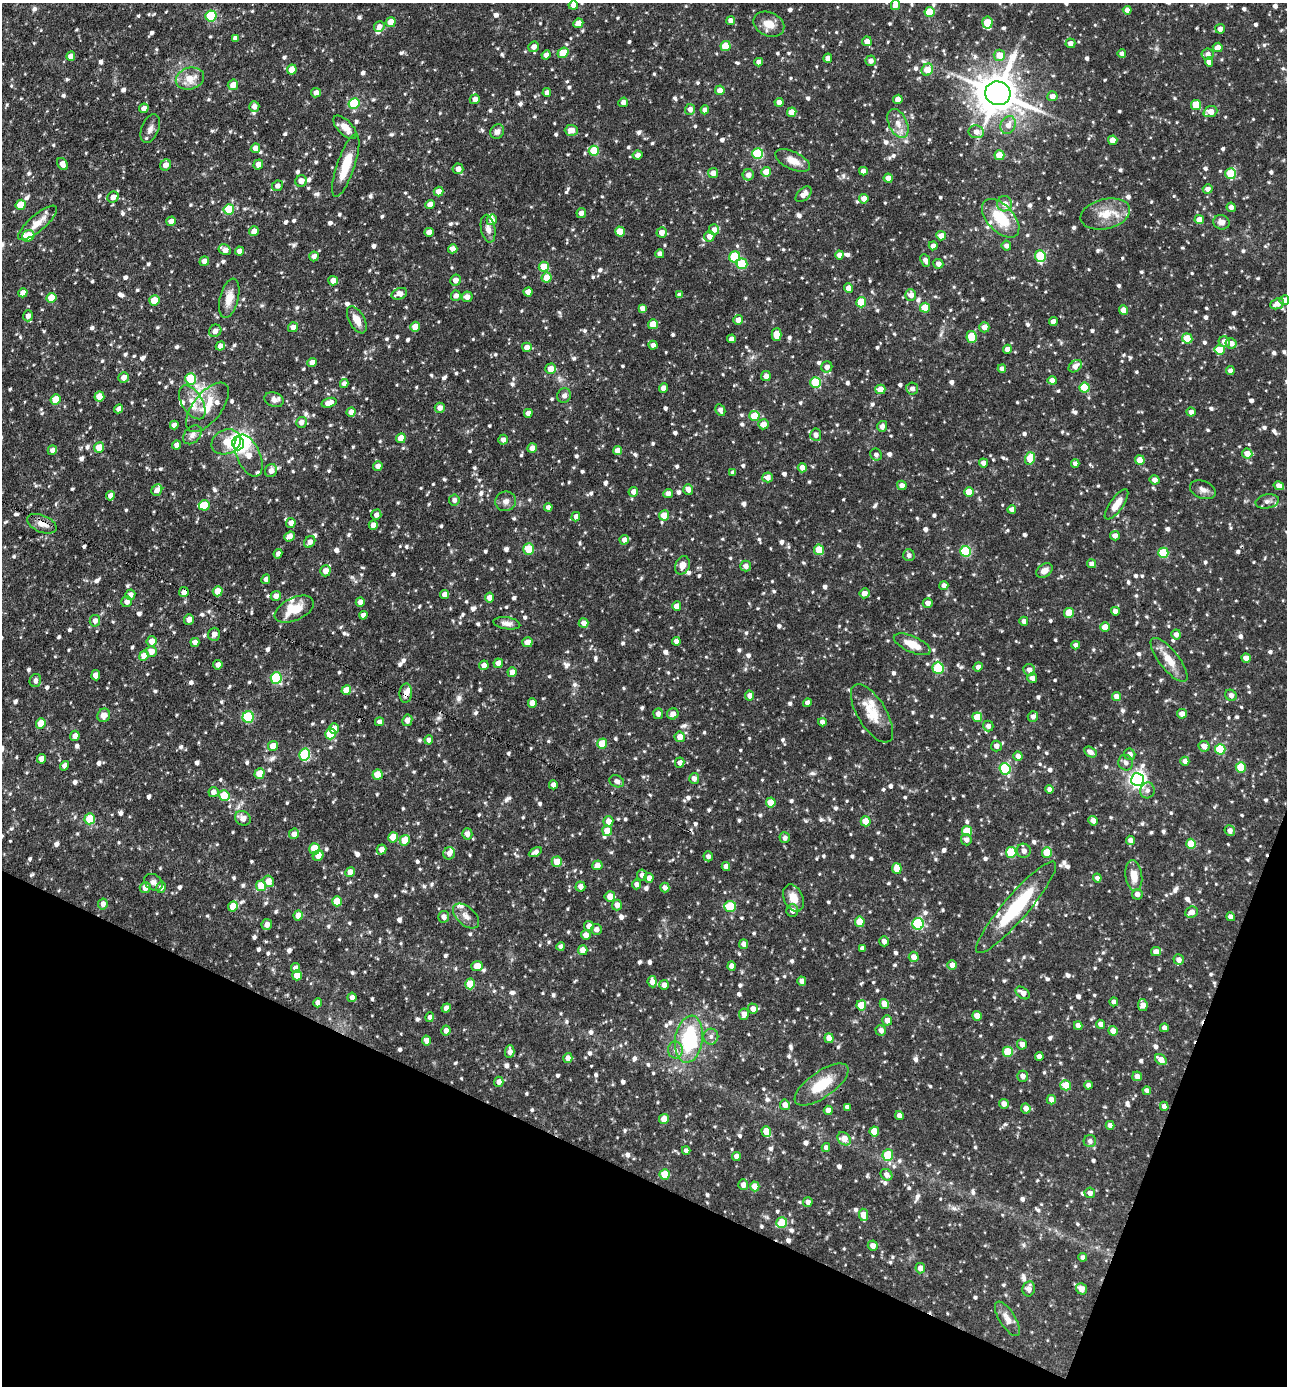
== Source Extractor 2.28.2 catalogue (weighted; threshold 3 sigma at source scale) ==
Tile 15 of 4 x 4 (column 3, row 4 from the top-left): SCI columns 2845-4129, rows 1-1384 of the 5555 x 5535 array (HDU 1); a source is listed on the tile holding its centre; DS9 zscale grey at full resolution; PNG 1289 x 1388 px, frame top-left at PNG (2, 3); each listed source drawn as its Kron ellipse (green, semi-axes under 4 px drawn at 4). Shown black and unused: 19% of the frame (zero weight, under 3 of 4 exposures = <1% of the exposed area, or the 3 px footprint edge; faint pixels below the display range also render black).
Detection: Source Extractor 2.28.2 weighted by HDU 2 'WHT'; one run over the whole footprint, this tile lists its part. Background 0.0918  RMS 0.0046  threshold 0.0206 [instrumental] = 3 sigma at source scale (4.5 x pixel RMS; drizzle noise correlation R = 1.50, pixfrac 1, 0.05/0.05 arcsec/px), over >= 5 px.
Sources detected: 1274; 1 inside a brighter object's white glare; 5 cosmic-ray / hot-pixel residue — neither listed nor drawn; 24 inside a brighter listed object's ellipse — not listed separately; of the other 1244, all 500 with FLUX_AUTO >= 1.83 (the completeness limit of this list) listed and drawn (744 fainter detections not listed), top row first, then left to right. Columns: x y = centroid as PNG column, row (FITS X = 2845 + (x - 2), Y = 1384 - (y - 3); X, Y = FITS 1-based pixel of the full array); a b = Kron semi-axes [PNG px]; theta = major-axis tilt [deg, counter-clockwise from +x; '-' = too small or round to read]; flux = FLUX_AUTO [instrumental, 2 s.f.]
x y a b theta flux
573 5 5 4 - 2.7
895 5 5 4 - 4.2
1127 10 4 4 - 2.6
929 12 5 5 - 15
211 16 5 5 - 32
731 20 4 4 - 2.4
391 22 5 5 - 6.6
987 22 6 5 - 12
578 23 5 4 - 3.5
769 24 16 11 -24 5.9
379 27 5 5 - 2.9
1220 29 5 5 - 2.2
235 38 4 4 - 1.9
867 41 5 5 - 3.4
1070 43 5 5 - 2.6
725 46 5 5 - 13
534 47 5 5 - 2.9
1218 47 5 4 - 2.8
563 53 6 5 - 11
1122 54 4 4 - 1.9
1208 54 6 6 - 2.5
546 55 4 4 - 2.7
999 55 6 5 - 6.7
71 56 5 4 - 3.2
828 58 5 4 - 2.9
870 61 5 5 - 2.4
759 62 4 4 - 2.7
1209 62 5 4 - 3.1
292 70 5 4 - 7.4
927 70 6 5 - 9.5
190 78 14 11 15 7.1
233 85 5 5 - 4.3
720 90 5 4 - 3.5
316 93 5 4 - 2.9
547 93 4 4 - 2.5
998 93 13 11 -14 1500
1052 96 5 5 - 2.8
475 99 5 4 - 3.1
898 99 5 4 - 5.3
623 102 5 4 - 2.5
779 102 4 4 - 3.2
354 103 5 5 - 25
1196 105 5 5 - 8.9
254 106 5 5 - 2.7
144 108 5 4 - 2.7
690 109 5 5 - 2.8
705 110 4 4 - 3.1
792 112 5 4 - 6
1210 112 7 5 21 5.2
898 123 15 9 -65 4.6
1008 125 9 7 63 3.2
345 127 15 7 -45 4.6
150 129 15 8 68 2.6
571 130 6 5 - 3.9
497 131 8 6 51 2.5
976 132 7 6 - 3.6
1113 140 5 4 - 6.5
255 148 5 4 - 4.2
594 151 5 5 - 16
758 154 5 5 - 36
637 155 5 4 - 2.6
999 155 5 5 - 10
793 161 19 8 -25 5.5
62 164 6 4 -55 3.9
165 165 6 5 - 3.3
258 165 5 4 - 3.4
346 165 33 9 71 12
458 169 5 5 - 3.2
863 171 4 4 - 3
766 172 5 5 - 5.8
713 173 5 5 - 3.5
1231 174 5 5 - 20
748 175 6 5 - 3
888 178 4 4 - 4.1
301 181 6 5 - 3.7
277 186 5 5 - 2.4
1208 189 5 4 - 2.8
439 192 5 4 - 3.4
804 194 10 6 44 3.7
113 197 6 5 - 3.2
864 199 5 4 - 3.1
430 204 5 4 - 3.4
1004 204 7 7 - 4.1
21 205 5 5 - 12
1231 207 5 4 - 2
229 209 5 5 - 17
581 213 5 4 - 2.5
1105 214 25 15 13 10
1001 218 23 13 -47 17
492 220 5 5 - 3.2
1199 220 4 4 - 5
171 221 5 4 - 2.7
1221 222 8 7 - 2.8
38 223 24 8 41 6.5
488 229 14 7 -79 2.7
714 230 5 5 - 3
254 231 5 4 - 4.1
429 232 4 4 - 3.4
620 232 5 5 - 6.7
662 232 5 5 - 3.6
28 236 6 5 - 14
709 236 5 5 - 3.5
941 236 5 4 - 3.8
933 246 4 4 - 2.8
1006 246 5 4 - 1.9
453 249 5 4 - 2.9
225 250 6 5 - 3.9
239 251 4 4 - 2.4
660 254 4 4 - 2.4
839 255 4 4 - 2.7
314 256 5 4 - 2.7
1040 256 6 5 - 21
735 257 5 5 - 25
925 260 6 4 -67 1.9
204 261 5 4 - 3.3
742 264 5 5 - 20
938 264 5 5 - 2.6
544 267 5 5 - 9.4
547 278 5 5 - 8.1
456 280 5 5 - 2.4
333 281 5 4 - 3.3
848 288 4 4 - 3.5
528 292 4 4 - 3.6
23 293 5 4 - 3.2
399 294 8 5 21 3.6
679 295 4 4 - 1.9
911 295 6 5 - 3.2
456 296 5 5 - 2.3
467 297 5 5 - 2.9
51 298 5 4 - 10
229 298 20 9 76 6.2
154 300 5 5 - 8.6
1284 300 5 4 - 3.5
861 302 5 5 - 16
1277 304 7 5 24 3.9
642 308 4 4 - 2.7
925 308 5 5 - 11
1124 310 4 4 - 5.4
28 316 5 5 - 2.1
357 320 15 7 -61 4.9
738 320 5 5 - 2.9
1053 321 4 4 - 2.8
653 324 5 5 - 8.2
293 327 5 5 - 2.7
415 327 5 4 - 5.1
984 327 5 5 - 3.8
215 331 6 6 - 3
777 335 6 5 - 8.6
972 337 6 5 - 16
1187 338 5 5 - 11
732 339 4 4 - 2.6
1224 342 6 5 - 3.6
1231 343 5 5 - 3
653 345 4 4 - 2.2
220 346 5 4 - 3.4
527 347 5 4 - 3.7
1007 349 4 4 - 2.9
1220 350 5 5 - 9.1
312 363 5 4 - 4
1075 366 7 5 40 3.5
827 367 5 5 - 2.6
551 369 5 5 - 5
1002 369 4 4 - 2.5
1230 371 4 4 - 2.5
766 376 5 4 - 2.8
124 378 5 5 - 2.9
190 379 5 5 - 21
1052 380 4 4 - 3.4
816 382 5 5 - 21
344 384 4 4 - 2.5
663 388 5 4 - 3.6
912 388 6 6 - 1.9
1085 388 5 5 - 18
880 389 5 5 - 6.4
564 395 7 6 - 2.1
99 397 5 5 - 6.9
56 399 5 5 - 8.5
274 400 10 7 -20 2
192 402 19 10 -58 6.4
329 403 7 4 17 5.3
207 407 29 14 51 10
440 408 5 5 - 2.8
119 409 5 4 - 2.8
720 410 6 5 - 2
351 412 5 4 - 3.8
1191 412 4 4 - 2.4
528 413 4 4 - 2.6
754 416 5 5 - 15
301 422 5 5 - 2.5
763 424 5 5 - 4.4
174 425 4 4 - 2.6
882 426 5 5 - 2.4
192 435 11 7 46 2.4
816 435 6 5 - 1.9
401 438 5 4 - 6.4
503 440 5 4 - 2.4
226 442 15 12 26 7.4
238 443 7 6 - 210
176 445 4 4 - 2.4
99 447 5 5 - 6.1
532 448 5 4 - 3.2
52 450 5 4 - 2.6
618 451 4 4 - 4.8
1247 453 5 5 - 5.1
249 455 22 11 -66 7
876 455 6 5 - 1.8
1030 458 6 5 - 12
1140 460 5 5 - 7.4
983 463 4 4 - 2.3
1075 463 4 4 - 2.2
378 466 5 4 - 2.5
802 468 4 4 - 3.5
271 470 6 6 - 3.1
733 472 4 4 - 1.8
768 477 5 5 - 2.8
1154 480 5 4 - 2.4
902 485 5 4 - 2.4
1279 486 5 4 - 3.1
688 489 5 5 - 3.2
157 490 6 5 - 2.9
1203 490 13 8 -22 2.8
633 492 5 4 - 2.8
969 492 5 4 - 8.6
668 493 5 4 - 2.8
110 496 5 4 - 3.4
454 500 5 5 - 1.9
506 501 10 10 - 2.5
1267 501 12 7 12 2
1116 504 18 6 54 5.4
204 505 5 5 - 11
548 507 4 4 - 2.1
1012 509 4 4 - 2.4
376 515 5 5 - 2.4
664 515 5 5 - 6.8
576 517 5 4 - 2.2
291 523 5 4 - 3.3
42 524 16 8 -23 4.3
373 525 4 4 - 3.3
289 536 5 4 - 3.1
1115 536 5 4 - 2.8
624 540 5 4 - 2.5
310 542 6 5 - 2.7
529 549 5 5 - 14
819 550 5 5 - 12
966 551 5 5 - 29
1163 553 5 5 - 21
278 554 5 4 - 2
909 555 6 6 - 2.1
1092 564 4 4 - 2.7
682 565 9 7 66 3.2
745 566 5 5 - 2.7
325 571 5 5 - 4.3
1044 571 9 6 34 3.2
266 579 5 4 - 2.2
944 585 4 4 - 2.6
218 591 5 5 - 6.4
184 592 5 5 - 2.8
864 593 5 5 - 3
130 595 5 5 - 2.3
445 595 4 4 - 3.6
276 596 5 5 - 2.7
489 597 5 4 - 3.5
127 602 5 5 - 2.6
360 602 5 4 - 2.8
928 603 5 5 - 2.8
677 606 4 4 - 4.5
294 609 21 11 25 13
1115 611 4 4 - 2.8
1069 613 5 5 - 14
363 615 4 4 - 2.7
189 619 5 5 - 3
95 621 6 5 - 2.5
1024 621 4 4 - 2.6
507 623 13 6 -8 2.4
584 623 5 4 - 2.9
1105 627 5 4 - 4.9
214 634 6 6 - 2.7
1176 634 5 5 - 2.5
152 641 5 5 - 3.9
676 641 4 4 - 2.8
195 642 4 4 - 3
527 642 5 5 - 5.3
912 644 20 8 -24 7.7
1076 645 4 4 - 2.1
151 651 5 5 - 3.8
144 656 5 4 - 5.7
1246 658 4 4 - 3.9
1169 660 27 9 -52 8
498 663 5 4 - 3.7
218 665 5 4 - 2.6
484 665 5 4 - 2.7
978 667 5 4 - 2.1
938 668 6 5 - 27
1029 670 6 6 - 2.9
512 672 5 4 - 3.5
96 675 5 4 - 3.7
276 678 6 5 - 38
1032 678 5 4 - 2.6
35 680 6 5 - 1.9
346 690 5 4 - 8.2
406 693 9 6 87 3.1
1231 695 6 5 - 2.3
750 696 5 4 - 3.1
1116 696 4 4 - 3.1
532 703 5 4 - 4.4
807 703 4 4 - 2.5
872 713 33 14 -59 11
658 714 5 5 - 2.6
673 714 6 5 - 2.9
1182 714 5 5 - 3
104 715 7 6 - 3.8
1033 716 5 5 - 2.1
248 717 6 5 - 35
977 717 5 5 - 9.3
407 720 6 5 - 2.8
379 722 4 4 - 2.1
822 722 4 4 - 2.6
41 723 5 5 - 8
988 726 5 5 - 2.1
334 728 5 5 - 4.4
330 734 5 5 - 21
75 736 5 4 - 3.3
680 737 5 5 - 3.9
429 740 4 4 - 2.8
602 744 5 5 - 13
273 746 5 5 - 6
996 746 5 5 - 2.6
1204 746 5 5 - 3.7
1220 749 5 5 - 25
1090 752 6 5 - 2.7
305 754 6 5 - 36
1130 754 6 5 - 2.6
1018 756 5 4 - 2.7
41 759 5 4 - 3.7
1185 761 4 4 - 2.5
680 763 5 4 - 2.3
1126 763 8 7 - 1.9
65 766 5 4 - 2.6
1241 767 5 5 - 12
1005 769 6 5 - 41
260 774 5 5 - 9.7
378 775 5 5 - 8.3
694 778 5 5 - 2.4
1137 780 6 6 - 170
617 781 7 5 -25 2.1
553 785 4 4 - 2.7
1049 789 4 4 - 2.4
1147 790 8 7 - 1.9
213 792 5 5 - 2.5
224 795 5 5 - 12
771 802 5 5 - 8.9
243 818 8 7 - 3.6
90 819 5 5 - 16
608 821 5 5 - 3.5
866 821 5 5 - 7.7
1093 821 5 4 - 2.8
607 831 5 5 - 6.6
967 831 5 5 - 16
1230 831 5 5 - 2.5
294 834 5 5 - 2.8
467 834 5 5 - 3.2
393 837 5 5 - 8.7
785 838 5 5 - 2.1
405 840 5 5 - 7.9
966 840 5 5 - 2
1131 840 5 4 - 2.6
1191 844 5 5 - 13
315 849 5 5 - 17
381 849 5 4 - 3
1024 851 7 7 - 2.7
535 852 7 4 29 2.2
1011 852 5 5 - 22
1047 852 5 5 - 14
449 853 6 5 - 2.9
318 855 6 5 - 3.9
708 856 5 4 - 2
557 862 5 5 - 6.7
597 865 5 4 - 2.6
726 866 4 4 - 3
897 868 5 5 - 8.1
350 872 5 4 - 5
642 875 5 5 - 1.9
1134 875 15 8 -82 6.9
649 878 5 4 - 2.8
1097 878 4 4 - 2
268 881 6 5 - 5.5
154 882 10 7 -35 1.9
636 884 5 4 - 2.5
261 886 5 5 - 10
161 887 5 4 - 2.6
580 887 5 5 - 2.8
665 887 5 4 - 2.6
145 888 5 5 - 3.9
1137 894 5 5 - 2.4
610 896 5 5 - 4.2
793 898 14 9 -65 6.2
337 901 5 5 - 9.9
103 904 5 4 - 2.1
617 905 5 5 - 3
233 906 5 4 - 7.5
730 906 6 5 - 23
1016 907 59 12 49 32
792 911 6 6 - 2.9
1191 912 6 5 - 3.2
298 916 5 4 - 5.5
466 916 15 9 -43 3.6
444 917 6 5 - 2.4
1231 917 4 4 - 2.6
860 922 5 5 - 9.8
267 924 5 5 - 2.6
918 924 6 6 - 43
589 926 5 5 - 3.3
596 929 5 5 - 2.4
586 935 5 5 - 3.4
884 941 5 4 - 2.5
744 944 4 4 - 2.4
561 946 4 4 - 2.2
862 948 4 4 - 2
583 950 5 4 - 4.7
1156 952 5 4 - 4
914 957 5 5 - 4.1
1179 960 5 5 - 2.7
952 965 5 4 - 3.2
477 966 5 5 - 6.1
732 966 5 4 - 2.5
295 968 5 4 - 3
297 975 5 5 - 6.7
802 981 4 4 - 3.1
652 982 6 4 -82 3
470 984 5 5 - 9.2
664 985 5 4 - 3.1
1023 993 8 5 -37 2.9
352 997 4 4 - 2.1
1114 1002 4 4 - 2
318 1003 4 4 - 2.3
884 1004 5 4 - 4.8
861 1005 5 5 - 12
1143 1005 6 5 - 3.5
446 1008 5 4 - 2.6
753 1009 5 5 - 2.9
744 1014 6 5 - 3.4
977 1016 5 4 - 5.2
430 1017 5 4 - 2.1
887 1020 5 5 - 4.1
1101 1024 4 4 - 3.3
1078 1026 4 4 - 3
1164 1028 4 4 - 2.3
446 1030 5 4 - 2.5
881 1030 5 5 - 2.3
1113 1031 5 4 - 4.9
711 1037 8 7 - 2
829 1038 5 4 - 4.9
689 1039 24 14 81 35
426 1040 5 4 - 3.1
1022 1044 5 4 - 2.8
675 1050 8 7 - 2.3
510 1052 6 4 87 2.8
1008 1052 5 5 - 16
1039 1056 4 4 - 2.9
568 1058 5 4 - 3.1
1161 1060 6 4 -36 4.6
1022 1076 5 5 - 2.7
1137 1076 5 5 - 3
499 1082 5 4 - 2.8
821 1085 31 13 35 15
1066 1085 5 5 - 9.6
1088 1085 4 4 - 2.3
1147 1091 4 4 - 2.7
1051 1100 5 4 - 3.5
1004 1104 5 4 - 3
785 1105 5 5 - 3.1
1164 1106 4 4 - 2.4
847 1107 4 4 - 2.4
1026 1108 5 5 - 3.2
828 1110 4 4 - 4.7
899 1116 4 4 - 2.5
664 1119 5 5 - 6.3
1110 1125 4 4 - 2.8
766 1131 5 4 - 7.6
874 1131 5 5 - 8.4
844 1139 7 6 - 5.9
1090 1141 6 6 - 1.9
826 1148 4 4 - 2.4
686 1150 4 4 - 1.9
888 1155 5 5 - 15
736 1156 4 4 - 2.8
665 1174 5 5 - 12
886 1175 6 5 - 2.8
743 1185 5 5 - 3
755 1186 5 4 - 6.5
1090 1193 5 5 - 2.7
808 1202 5 4 - 2.5
864 1215 6 4 -81 5.8
782 1223 5 5 - 14
873 1246 5 5 - 3
1083 1257 4 4 - 1.9
920 1268 5 5 - 3.3
1029 1289 8 6 79 3.2
1081 1289 6 5 - 3.7
1007 1319 20 8 -58 4.6
Overlapping masked pixels (flux is a lower limit): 3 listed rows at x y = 42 524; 184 592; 406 693
Isophote crosses this tile's border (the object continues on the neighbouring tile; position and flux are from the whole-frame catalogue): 3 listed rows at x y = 895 5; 987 22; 1284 300